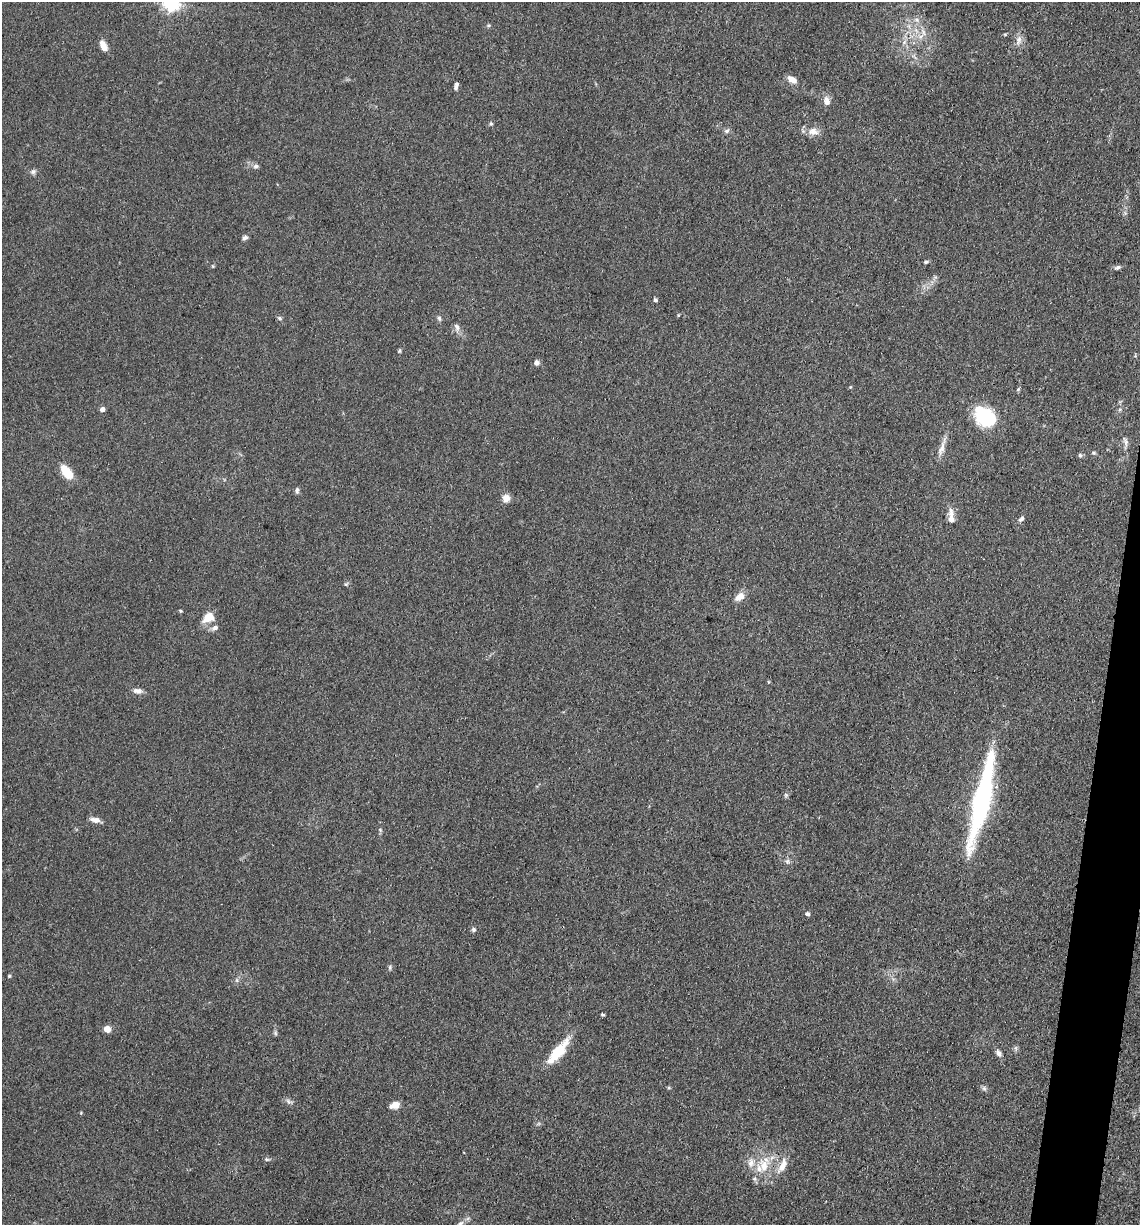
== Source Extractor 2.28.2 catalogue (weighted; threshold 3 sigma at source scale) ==
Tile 6 of 4 x 4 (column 2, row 2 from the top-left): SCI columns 1381-2518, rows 2450-3672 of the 4920 x 4899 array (HDU 1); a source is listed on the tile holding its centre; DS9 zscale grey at full resolution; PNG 1142 x 1227 px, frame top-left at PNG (2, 2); no overlay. Shown black and unused: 3% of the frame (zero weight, under 3 of 4 exposures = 1% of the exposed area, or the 3 px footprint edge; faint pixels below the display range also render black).
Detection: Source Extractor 2.28.2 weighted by HDU 2 'WHT'; one run over the whole footprint, this tile lists its part. Background 0.104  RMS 0.0065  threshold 0.0294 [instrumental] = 3 sigma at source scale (4.5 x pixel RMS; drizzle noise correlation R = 1.50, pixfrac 1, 0.05/0.05 arcsec/px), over >= 5 px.
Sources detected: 69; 2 inside a brighter listed object's ellipse — not listed separately; the other 67 listed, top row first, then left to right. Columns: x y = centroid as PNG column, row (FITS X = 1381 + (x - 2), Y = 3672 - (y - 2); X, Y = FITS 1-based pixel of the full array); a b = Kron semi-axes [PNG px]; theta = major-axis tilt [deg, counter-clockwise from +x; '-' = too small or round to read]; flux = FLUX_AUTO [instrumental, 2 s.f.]
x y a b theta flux
171 3 6 6 - 230
917 20 7 4 -72 1.6
488 25 6 4 1 0.87
920 37 9 6 18 3.5
1018 40 14 7 72 4
904 42 7 4 71 1.7
103 46 11 6 -67 6.6
792 80 13 7 -31 4.4
456 86 8 4 73 1.9
827 101 12 9 -78 4.2
491 124 5 5 - 0.9
727 131 7 6 - 1.6
813 131 15 11 -5 5.8
256 166 8 5 9 1.6
33 172 8 7 - 1.8
245 238 7 6 - 1.8
926 262 5 4 - 1.1
213 266 6 4 73 0.7
1117 267 10 5 21 1.7
655 300 5 4 - 1.4
678 315 5 3 - 0.6
279 318 7 5 -28 1.2
439 318 7 5 -74 1.5
457 327 10 6 -66 2.6
399 351 6 4 72 0.88
536 363 7 6 - 2.3
850 387 4 4 - 0.62
1018 389 6 4 45 0.87
102 409 4 4 - 3.7
985 416 26 18 -42 37
1125 441 15 6 -77 2.7
942 447 28 6 71 5.6
1094 453 6 5 - 1.1
1080 455 6 5 - 1.3
66 471 18 9 -51 11
297 490 8 5 89 1.5
506 498 8 7 - 5.5
951 516 22 7 -88 5.6
1021 519 9 5 48 1.8
346 584 7 4 36 0.84
739 597 13 8 35 5.9
208 618 16 11 33 8.9
215 628 8 6 17 2.4
137 691 12 7 -10 3.1
786 795 6 5 - 1.1
982 799 87 13 77 130
95 820 13 6 -10 3.7
380 830 6 4 -47 0.86
787 862 8 6 81 1.7
807 914 5 4 - 1.5
473 929 6 5 - 1.4
390 967 7 5 90 1.2
9 976 4 4 - 0.7
237 980 7 4 72 1.2
603 1014 4 3 - 0.86
107 1029 5 4 - 13
275 1033 7 5 -70 1.2
1015 1048 7 4 -90 1.3
558 1052 34 10 50 22
999 1053 9 6 -56 2.7
984 1088 7 6 - 1.5
289 1101 11 4 -27 1.9
395 1105 11 7 17 6
267 1159 7 4 -20 1.1
764 1166 21 14 89 16
782 1166 22 8 63 8.1
460 1224 12 7 45 3
Overlapping masked pixels (flux is a lower limit): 1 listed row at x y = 208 618
Isophote crosses this tile's border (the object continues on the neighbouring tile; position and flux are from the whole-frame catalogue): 2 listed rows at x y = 171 3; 460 1224